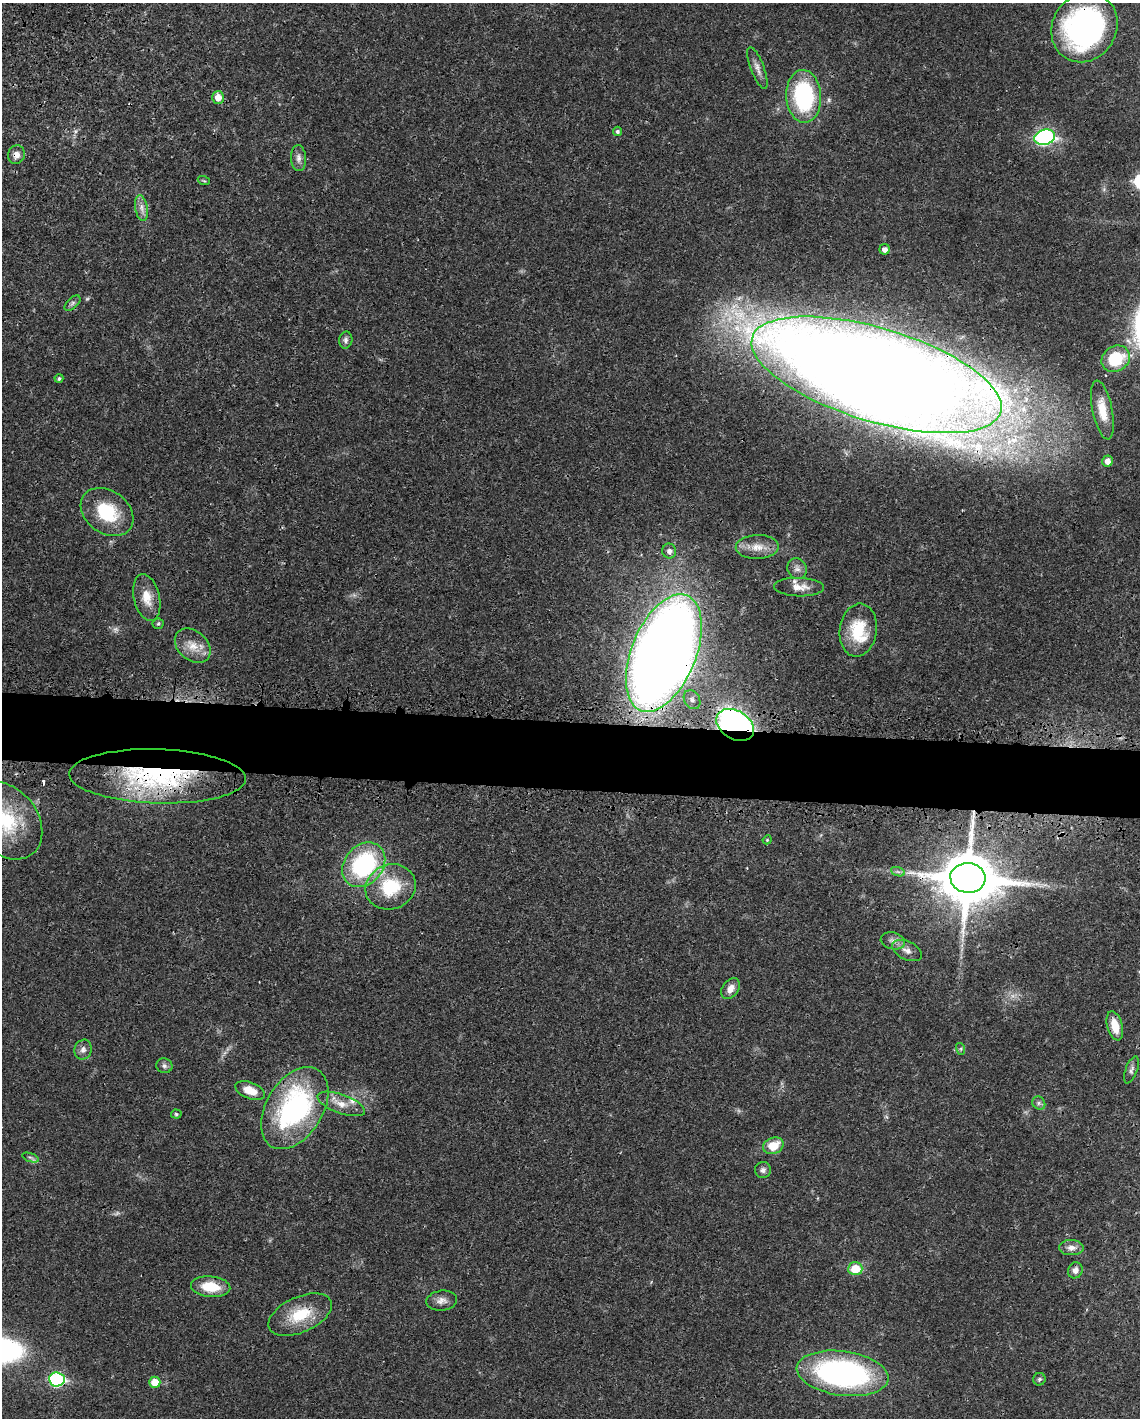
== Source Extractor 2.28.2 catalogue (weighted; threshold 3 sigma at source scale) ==
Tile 6 of 4 x 3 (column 2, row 2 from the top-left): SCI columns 1230-2367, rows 1674-3089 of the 4733 x 4651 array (HDU 1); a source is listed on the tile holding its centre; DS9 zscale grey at full resolution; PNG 1142 x 1420 px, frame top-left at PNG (2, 3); each listed source drawn as its Kron ellipse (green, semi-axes under 4 px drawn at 4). Shown black and unused: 5% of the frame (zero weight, under 3 of 4 exposures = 7% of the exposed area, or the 3 px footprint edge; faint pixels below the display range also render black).
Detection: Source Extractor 2.28.2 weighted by HDU 2 'WHT'; one run over the whole footprint, this tile lists its part. Background 0.0165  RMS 0.0028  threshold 0.0125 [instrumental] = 3 sigma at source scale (4.5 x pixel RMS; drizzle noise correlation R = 1.50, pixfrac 1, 0.05/0.05 arcsec/px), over >= 5 px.
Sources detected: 69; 2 too faint to see at this stretch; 1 cosmic-ray / hot-pixel residue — neither listed nor drawn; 3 inside a brighter listed object's ellipse — not listed separately; the other 63 listed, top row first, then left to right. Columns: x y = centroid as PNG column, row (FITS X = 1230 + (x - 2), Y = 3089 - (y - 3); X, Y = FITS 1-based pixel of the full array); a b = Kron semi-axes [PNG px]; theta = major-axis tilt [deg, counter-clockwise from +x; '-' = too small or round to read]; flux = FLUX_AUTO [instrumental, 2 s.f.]
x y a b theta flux
1084 27 36 32 57 70
757 68 22 6 -69 1.9
804 96 26 17 -87 32
218 97 6 6 - 3.1
617 131 5 4 - 0.72
1045 137 10 7 15 66
16 155 9 8 - 1.7
298 158 13 7 -87 1.5
204 181 6 3 -19 0.35
141 208 13 6 -80 1.6
885 249 5 5 - 1.5
73 303 10 5 43 0.74
346 340 8 6 79 0.99
1116 359 15 12 33 11
876 375 130 46 -17 1200
59 378 4 4 - 0.58
1102 410 30 10 -79 5.4
1108 461 5 5 - 1.8
107 512 29 21 -35 14
757 547 21 12 2 4
669 551 7 7 - 1.3
797 569 11 9 -69 1.5
799 587 25 9 -1 3.1
147 598 24 13 -77 4.6
158 624 6 5 - 0.45
858 630 27 18 82 11
193 646 20 14 -42 4.5
664 653 62 32 68 490
692 700 10 7 -59 1.3
735 725 20 14 -31 92
157 776 88 27 -2 49
6 821 43 31 -51 22
767 840 4 3 - 0.26
364 865 24 19 50 34
898 872 7 4 -19 0.67
968 878 17 15 -5 1800
391 887 25 22 21 15
893 941 12 8 -14 1.5
907 951 16 9 -26 1.9
731 989 12 8 54 2.3
1115 1026 15 7 -75 4.5
961 1049 6 4 -72 0.36
83 1050 10 8 70 1.2
164 1066 8 7 - 0.86
1131 1070 14 6 70 1
250 1090 15 8 -21 4.4
1039 1103 7 6 - 0.73
341 1104 25 9 -20 3.7
295 1108 45 28 58 50
176 1114 5 4 - 0.41
773 1146 10 8 24 5.2
30 1157 8 3 -19 0.54
763 1170 8 8 - 0.96
1071 1248 12 7 -1 1.9
855 1269 7 6 - 6.4
1075 1270 8 7 - 1.6
211 1287 20 10 -6 7.4
442 1301 15 10 7 1.9
300 1315 34 17 24 10
843 1373 46 22 -8 72
57 1379 8 7 - 39
1039 1379 6 6 - 0.59
155 1382 5 5 - 4.2
Overlapping masked pixels (flux is a lower limit): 9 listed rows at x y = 1084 27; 16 155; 876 375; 664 653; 735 725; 157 776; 6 821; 968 878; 300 1315
Isophote crosses this tile's border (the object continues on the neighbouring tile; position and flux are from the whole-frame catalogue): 2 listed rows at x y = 876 375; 6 821